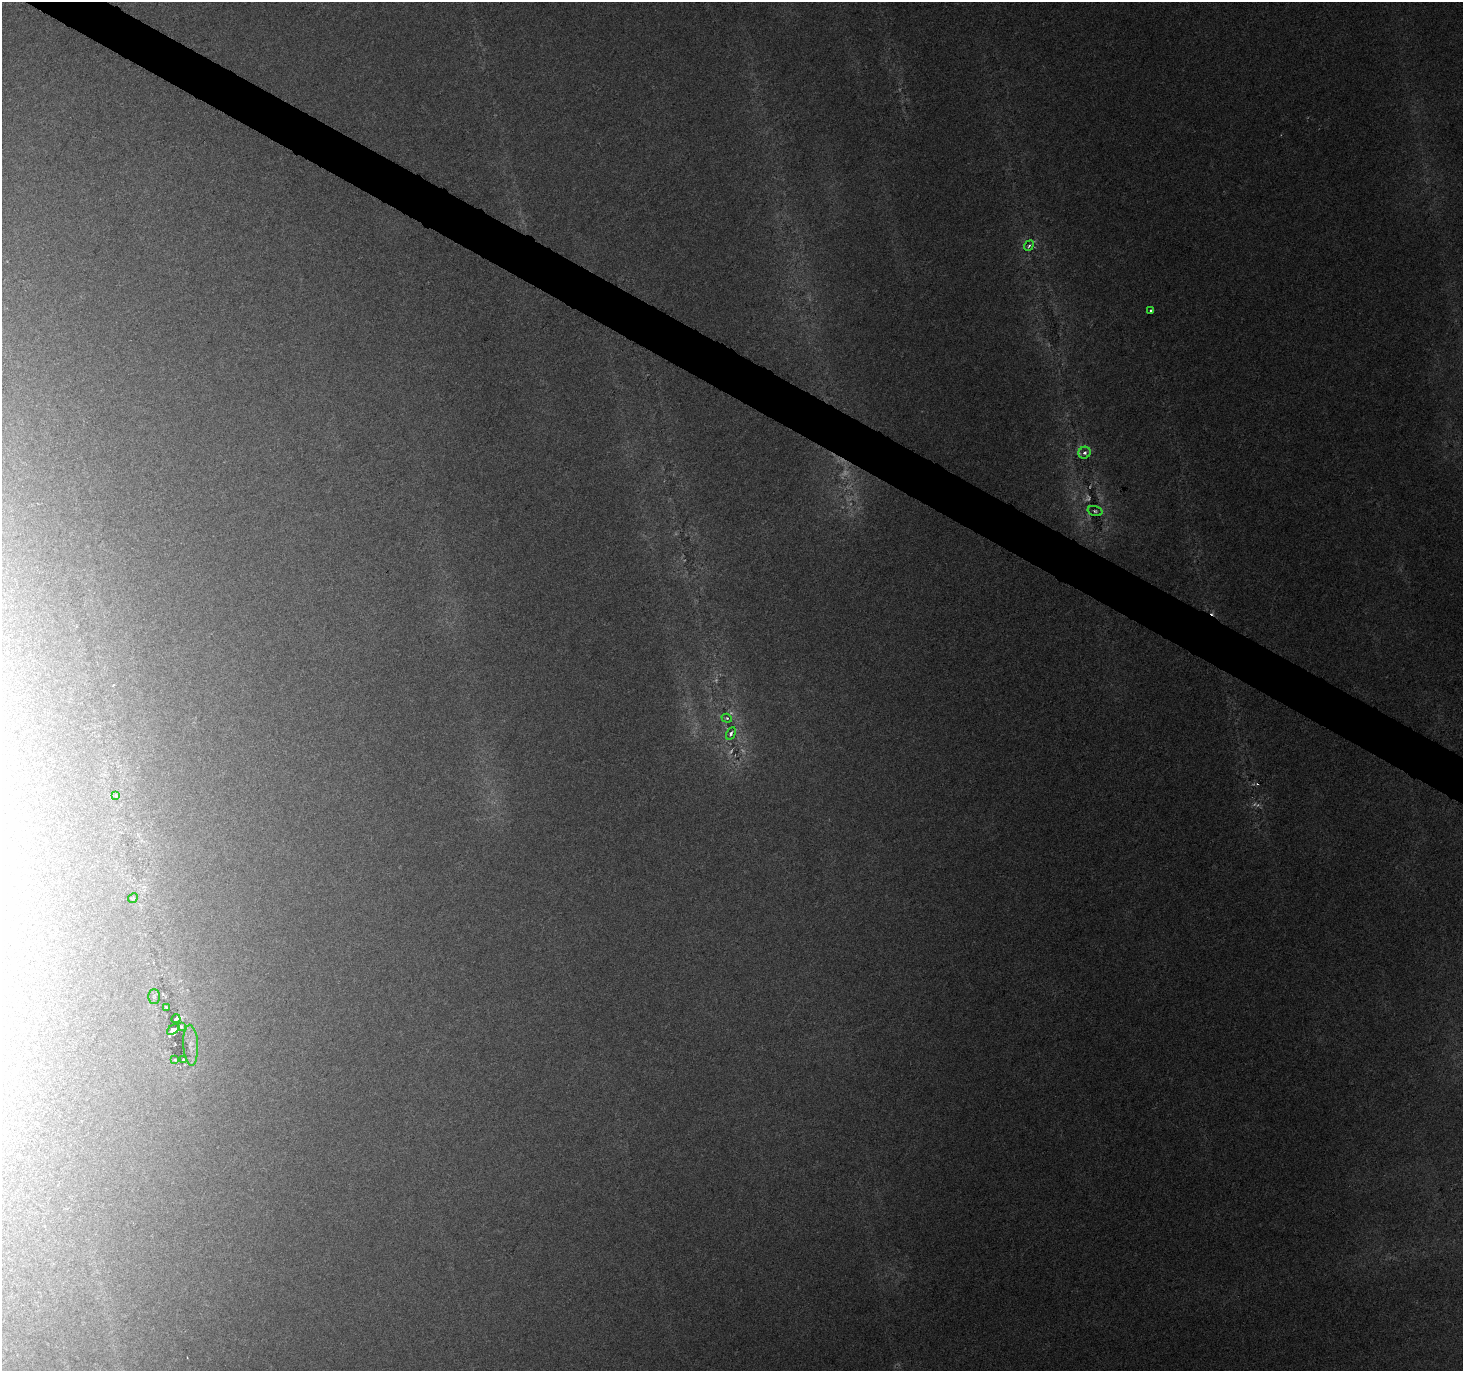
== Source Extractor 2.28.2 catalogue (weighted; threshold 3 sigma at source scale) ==
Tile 11 of 4 x 4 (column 3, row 3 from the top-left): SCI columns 2923-4383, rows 1563-2931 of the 5851 x 5929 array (HDU 1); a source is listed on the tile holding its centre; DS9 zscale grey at full resolution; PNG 1465 x 1373 px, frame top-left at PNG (2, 2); each listed source drawn as its Kron ellipse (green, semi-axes under 4 px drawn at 4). Shown black and unused: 3% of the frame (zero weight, under 3 of 6 exposures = <1% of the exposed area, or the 3 px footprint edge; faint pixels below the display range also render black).
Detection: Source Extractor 2.28.2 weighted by HDU 2 'WHT'; one run over the whole footprint, this tile lists its part. Background 0.0249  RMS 0.0023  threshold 0.00936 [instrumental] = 3 sigma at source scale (4.09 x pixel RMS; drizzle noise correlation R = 1.36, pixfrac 0.8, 0.0396/0.0396 arcsec/px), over >= 5 px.
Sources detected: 27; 7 too faint to see at this stretch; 3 cosmic-ray / hot-pixel residue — neither listed nor drawn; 1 inside a brighter listed object's ellipse — not listed separately; the other 16 listed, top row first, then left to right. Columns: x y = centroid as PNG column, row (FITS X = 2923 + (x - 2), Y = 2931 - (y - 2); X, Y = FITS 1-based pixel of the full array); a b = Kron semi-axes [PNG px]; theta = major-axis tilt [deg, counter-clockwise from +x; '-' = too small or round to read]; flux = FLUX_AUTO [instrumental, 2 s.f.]
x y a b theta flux
1029 246 5 3 - 0.46
1151 310 3 3 - 0.43
1085 453 6 5 - 1
1095 511 7 4 -15 0.47
727 718 5 4 - 0.34
731 733 7 4 62 0.76
116 796 3 3 - 0.52
133 898 5 4 - 0.28
154 996 7 6 - 0.51
166 1007 4 3 - 0.37
176 1019 4 3 - 0.69
181 1027 4 3 - 0.3
173 1029 7 4 35 2.7
191 1045 20 7 -87 1.7
175 1060 4 3 - 0.18
183 1060 3 3 - 0.26